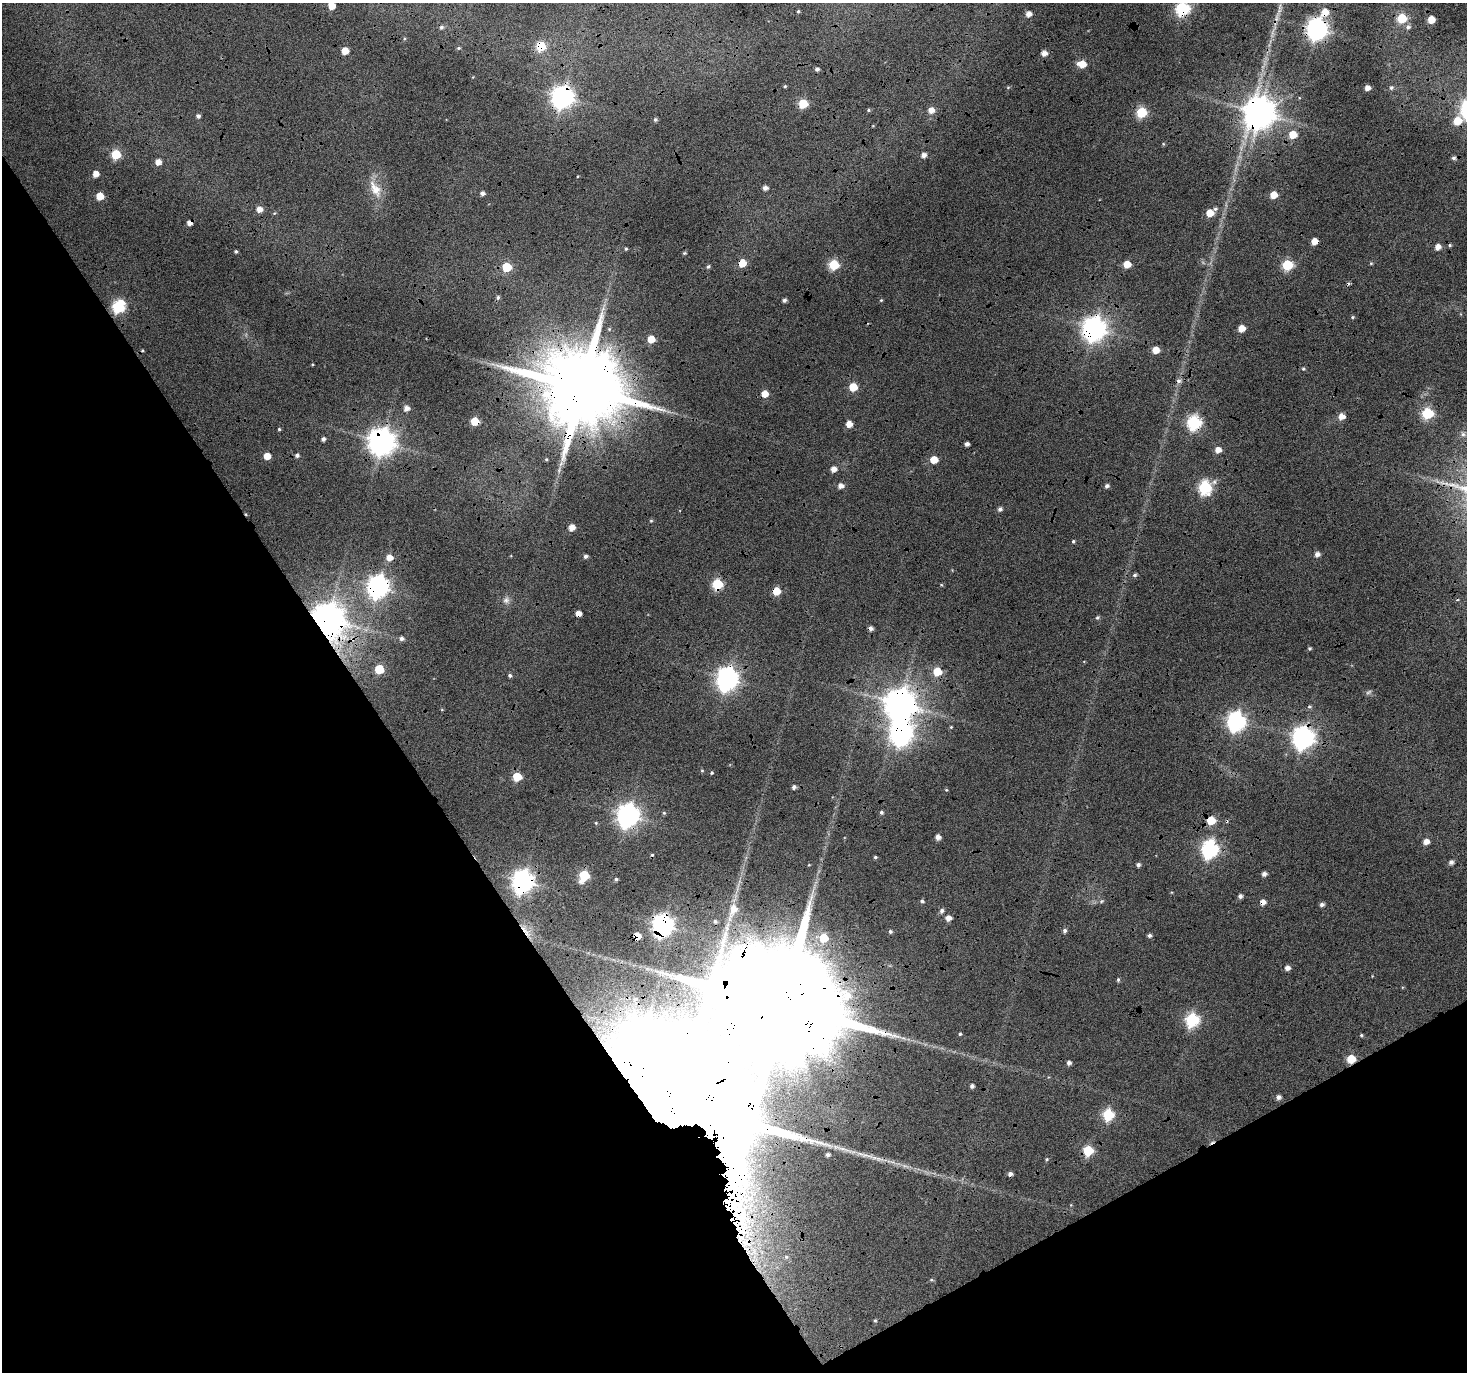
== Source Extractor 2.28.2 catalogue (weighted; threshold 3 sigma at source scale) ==
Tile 14 of 4 x 4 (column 2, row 4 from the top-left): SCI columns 1473-2937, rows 178-1547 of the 5868 x 5773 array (HDU 1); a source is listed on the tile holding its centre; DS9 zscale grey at full resolution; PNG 1469 x 1374 px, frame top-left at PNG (2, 3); no overlay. Shown black and unused: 32% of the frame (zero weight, under 4 of 12 exposures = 1% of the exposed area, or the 3 px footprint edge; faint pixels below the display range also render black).
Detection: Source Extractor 2.28.2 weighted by HDU 2 'WHT'; one run over the whole footprint, this tile lists its part. Background 0.127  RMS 0.024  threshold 0.0971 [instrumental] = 3 sigma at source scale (4.09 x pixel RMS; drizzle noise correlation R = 1.36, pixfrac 0.8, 0.0396/0.0396 arcsec/px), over >= 5 px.
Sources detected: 195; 2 too faint to see at this stretch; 3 inside a brighter object's white glare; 12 cosmic-ray / hot-pixel residue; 2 long thin detections or spike segments (spike, bleed or trail) — not listed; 2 inside a brighter listed object's ellipse — not listed separately; the other 174 listed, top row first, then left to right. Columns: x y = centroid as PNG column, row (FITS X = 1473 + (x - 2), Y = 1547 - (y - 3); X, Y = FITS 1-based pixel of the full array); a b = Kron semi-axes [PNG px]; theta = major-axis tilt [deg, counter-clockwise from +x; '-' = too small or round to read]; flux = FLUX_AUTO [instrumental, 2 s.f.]
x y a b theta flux
332 6 5 5 - 31
1182 9 6 6 - 390
798 11 4 3 - 2.7
1325 12 7 6 - 37
1028 14 5 4 - 15
1402 18 5 5 - 110
1431 20 5 5 - 44
1408 27 7 6 - 7.9
1317 29 8 7 - 1500
541 46 5 5 - 120
459 48 5 4 - 3.2
345 51 5 5 - 32
1044 53 5 5 - 15
1082 64 6 5 - 46
817 69 4 4 - 5.8
785 86 4 4 - 2.4
1008 87 6 3 19 2.2
1367 88 5 4 - 14
1391 88 6 6 - 5.3
562 97 8 7 - 1600
803 104 5 5 - 96
868 110 5 4 - 2.6
931 110 6 5 - 19
1141 112 6 5 - 150
1259 113 10 9 - 4300
198 116 4 4 - 6.5
655 119 5 5 - 4.2
1457 121 7 6 - 45
1293 135 6 5 - 40
1163 144 6 3 73 2.2
116 154 5 5 - 130
923 155 5 5 - 11
1454 158 6 5 - 5.5
158 162 5 5 - 18
96 174 5 5 - 22
765 188 5 4 - 9.2
375 189 27 12 -62 37
482 193 4 4 - 7.1
1274 195 5 5 - 40
100 196 5 5 - 44
259 209 5 5 - 18
1215 209 6 5 - 4.1
1210 213 5 5 - 37
1314 241 5 5 - 27
1438 247 5 5 - 17
626 249 4 3 - 2.6
236 251 4 4 - 3.8
684 253 5 4 - 2.3
742 263 6 5 - 38
1371 263 5 4 - 2.3
1127 264 5 5 - 41
834 265 5 5 - 150
1287 265 6 6 - 160
507 267 6 5 - 89
708 267 5 5 - 3.7
498 297 5 5 - 4.6
784 300 4 4 - 5.9
881 300 5 4 - 2.3
118 306 7 6 - 270
1352 317 5 4 - 2.8
1241 328 5 5 - 27
1094 329 8 8 - 2000
651 339 5 5 - 46
1156 350 5 5 - 29
1303 369 5 4 - 3
853 387 5 5 - 55
582 388 22 20 10 36000
765 394 5 5 - 33
406 408 5 5 - 13
1427 413 6 6 - 210
1341 416 6 5 - 21
475 421 5 5 - 63
1194 423 7 6 - 380
849 424 5 5 - 21
279 429 4 4 - 2.6
1463 434 6 6 - 6.1
323 439 4 4 - 7
382 441 9 9 - 2800
967 444 4 4 - 10
1218 450 5 5 - 19
297 455 5 5 - 6.6
267 456 5 5 - 28
546 459 4 3 - 2.6
934 460 5 5 - 37
561 464 8 5 56 7.9
833 469 5 5 - 16
841 486 5 5 - 14
1107 486 5 4 - 6
1205 487 7 6 - 310
1000 509 5 5 - 6.2
651 521 5 4 - 2.6
572 527 5 5 - 21
1073 541 4 4 - 3.1
1317 554 5 5 - 11
585 556 5 4 - 6.2
389 557 6 5 - 25
1135 575 6 5 - 4.2
717 584 6 6 - 160
378 587 8 8 - 1400
776 591 5 5 - 59
506 600 9 8 - 9.7
578 614 5 4 - 20
1097 618 5 5 - 3.8
328 619 10 9 - 4700
401 639 5 5 - 6.4
1310 648 4 4 - 3.4
379 669 6 5 - 74
937 671 5 5 - 73
510 675 4 4 - 4.9
727 679 8 8 - 1600
900 704 10 9 - 4200
1236 721 8 7 - 920
951 727 4 3 - 2
1303 737 8 8 - 1600
702 770 4 4 - 2.2
712 773 4 4 - 2.8
517 776 5 5 - 80
794 787 4 4 - 6.8
946 790 4 3 - 1.9
881 812 5 4 - 4
664 813 5 4 - 2.8
628 815 8 8 - 1800
1211 820 6 5 - 64
596 823 5 4 - 2.7
938 837 5 4 - 12
1426 841 5 5 - 19
1210 849 7 7 - 690
875 857 4 3 - 3.4
1451 862 5 5 - 7.8
809 865 4 2 - 1.4
1138 865 5 4 - 5.8
1264 874 5 5 - 8.3
584 875 7 5 59 160
616 879 4 4 - 3.9
523 881 8 8 - 1600
1240 896 5 5 - 7.2
922 901 5 4 - 3.9
1101 901 7 5 22 3.7
1263 902 5 5 - 16
1322 904 5 4 - 7.1
734 909 11 9 79 20
942 911 6 5 - 6.9
948 918 5 5 - 17
715 921 4 3 - 3.2
663 925 8 7 - 1400
1065 930 5 5 - 5.6
526 931 25 7 -57 28
890 931 4 4 - 3.8
1149 935 5 4 - 5.3
637 936 5 5 - 31
823 938 7 7 - 76
1287 968 5 5 - 11
1118 980 5 4 - 2.9
635 999 10 8 26 16
1192 1019 7 6 - 320
960 1034 4 3 - 2.9
1361 1035 4 4 - 2.7
903 1038 8 5 -30 6.2
1351 1059 5 5 - 73
1069 1063 4 4 - 7.4
972 1086 4 4 - 6.3
1278 1097 5 5 - 8.5
682 1103 58 23 27 310000
1108 1114 6 6 - 190
836 1147 10 7 -14 9.7
1088 1150 6 6 - 130
828 1155 4 4 - 5.9
877 1158 38 5 -16 33
1046 1159 5 4 - 2.8
742 1217 21 12 68 48
740 1238 12 10 -69 27
786 1257 7 6 - 5.2
931 1280 6 4 0 2.6
875 1320 5 4 - 2.8
Overlapping masked pixels (flux is a lower limit): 36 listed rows (the first 20) at x y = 1182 9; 1325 12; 1317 29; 541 46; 562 97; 1259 113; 116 154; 1314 241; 742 263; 1094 329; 582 388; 765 394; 475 421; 1194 423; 382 441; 717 584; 378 587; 776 591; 578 614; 328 619
Isophote crosses this tile's border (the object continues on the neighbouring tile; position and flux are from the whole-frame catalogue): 2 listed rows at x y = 332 6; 1182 9